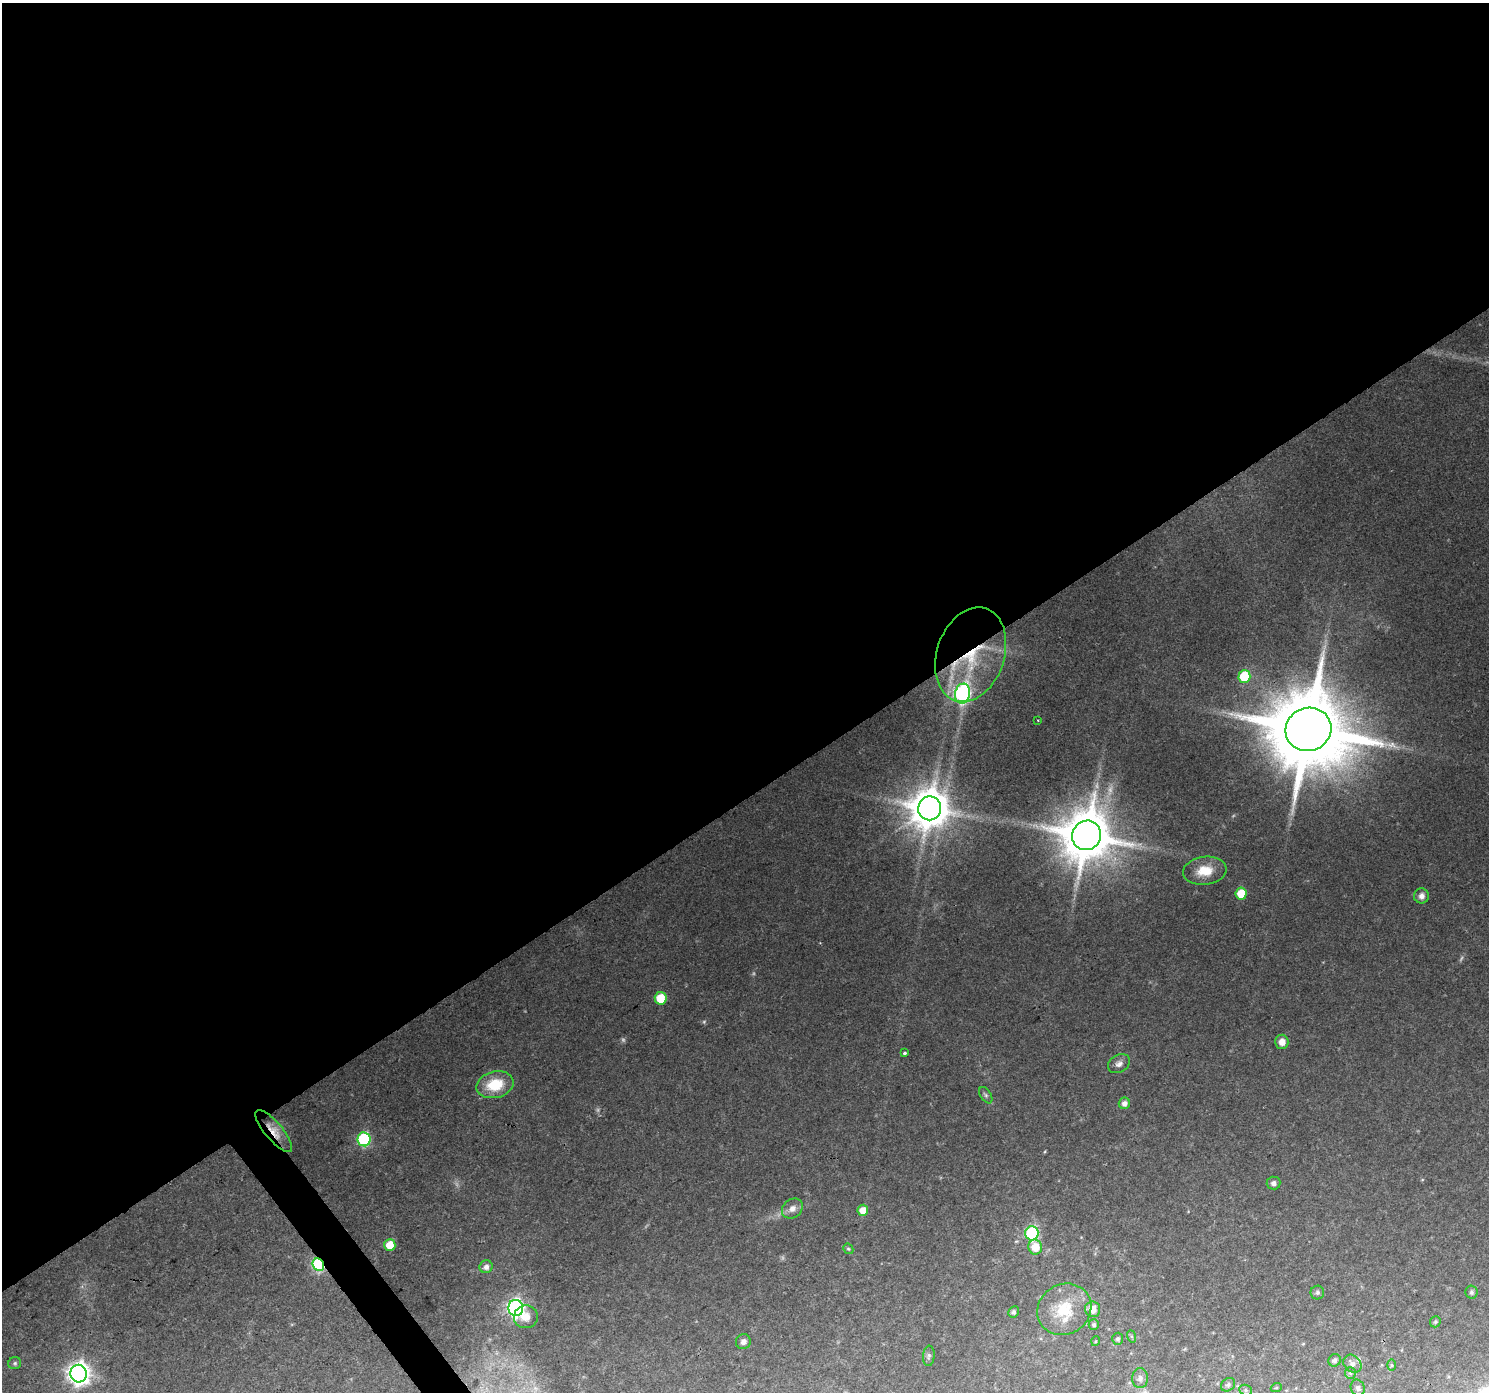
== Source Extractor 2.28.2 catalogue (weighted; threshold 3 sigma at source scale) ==
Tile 2 of 4 x 4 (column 2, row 1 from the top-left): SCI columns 1487-2973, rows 4298-5687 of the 5949 x 5878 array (HDU 1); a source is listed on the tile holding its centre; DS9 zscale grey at full resolution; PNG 1491 x 1394 px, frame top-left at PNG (2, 3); each listed source drawn as its Kron ellipse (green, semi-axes under 4 px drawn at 4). Shown black and unused: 58% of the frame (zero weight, under 2 of 3 exposures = <1% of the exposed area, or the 3 px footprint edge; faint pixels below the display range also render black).
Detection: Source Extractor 2.28.2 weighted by HDU 2 'WHT'; one run over the whole footprint, this tile lists its part. Background 0.0785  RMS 0.0079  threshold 0.0355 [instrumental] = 3 sigma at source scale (4.5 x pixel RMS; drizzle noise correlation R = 1.50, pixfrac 1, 0.0396/0.0396 arcsec/px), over >= 5 px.
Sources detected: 60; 5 too faint to see at this stretch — neither listed nor drawn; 2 inside a brighter listed object's ellipse — not listed separately; the other 53 listed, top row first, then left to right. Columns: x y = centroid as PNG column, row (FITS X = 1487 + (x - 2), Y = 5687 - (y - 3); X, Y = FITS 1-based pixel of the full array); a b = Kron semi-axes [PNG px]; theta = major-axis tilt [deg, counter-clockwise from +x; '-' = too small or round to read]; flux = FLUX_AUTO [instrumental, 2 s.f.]
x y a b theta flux
971 655 48 33 71 80
1244 676 6 6 - 35
962 694 10 7 79 240
1038 720 2 2 - 0.62
1308 729 23 21 20 13000
930 808 12 11 - 2800
1087 835 15 14 - 4800
1205 871 22 14 7 18
1241 893 6 5 - 20
1421 896 7 7 - 4.3
661 998 6 6 - 21
1282 1042 7 6 - 7.2
905 1053 3 3 - 3.3
1119 1064 12 8 30 4.2
495 1085 19 13 14 28
986 1095 9 5 -57 2
1124 1103 6 5 - 4.4
274 1131 26 9 -50 10
364 1139 7 6 - 110
1273 1183 7 6 - 3.7
792 1208 11 9 38 5.4
863 1210 5 5 - 12
1032 1233 7 6 - 120
390 1245 6 5 - 16
1035 1247 7 6 - 13
848 1249 5 4 - 1.3
318 1265 7 5 -54 120
486 1267 6 6 - 4.3
1317 1292 7 7 - 2
1471 1292 6 6 - 1.8
516 1308 8 7 - 270
1064 1309 28 25 32 31
1093 1309 8 7 - 8.1
1014 1312 6 5 - 2.4
526 1317 12 11 - 9.1
1435 1322 6 5 - 1.2
1094 1325 5 5 - 1.8
1131 1336 6 4 -71 1.2
1118 1339 6 5 - 1.6
1096 1341 5 3 - 0.72
743 1342 8 7 - 3.9
929 1356 10 5 84 2.2
1334 1360 6 6 - 2.6
15 1363 6 6 - 1.5
1352 1364 10 8 -43 4.3
1392 1365 6 4 90 1.1
1350 1373 5 5 - 1.5
79 1374 9 8 - 580
1140 1378 10 8 -90 3.6
1228 1385 8 6 40 2.1
1276 1388 5 3 - 0.9
1358 1388 8 7 - 2.7
1246 1390 6 5 - 1.5
Overlapping masked pixels (flux is a lower limit): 4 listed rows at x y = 971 655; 1308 729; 274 1131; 318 1265